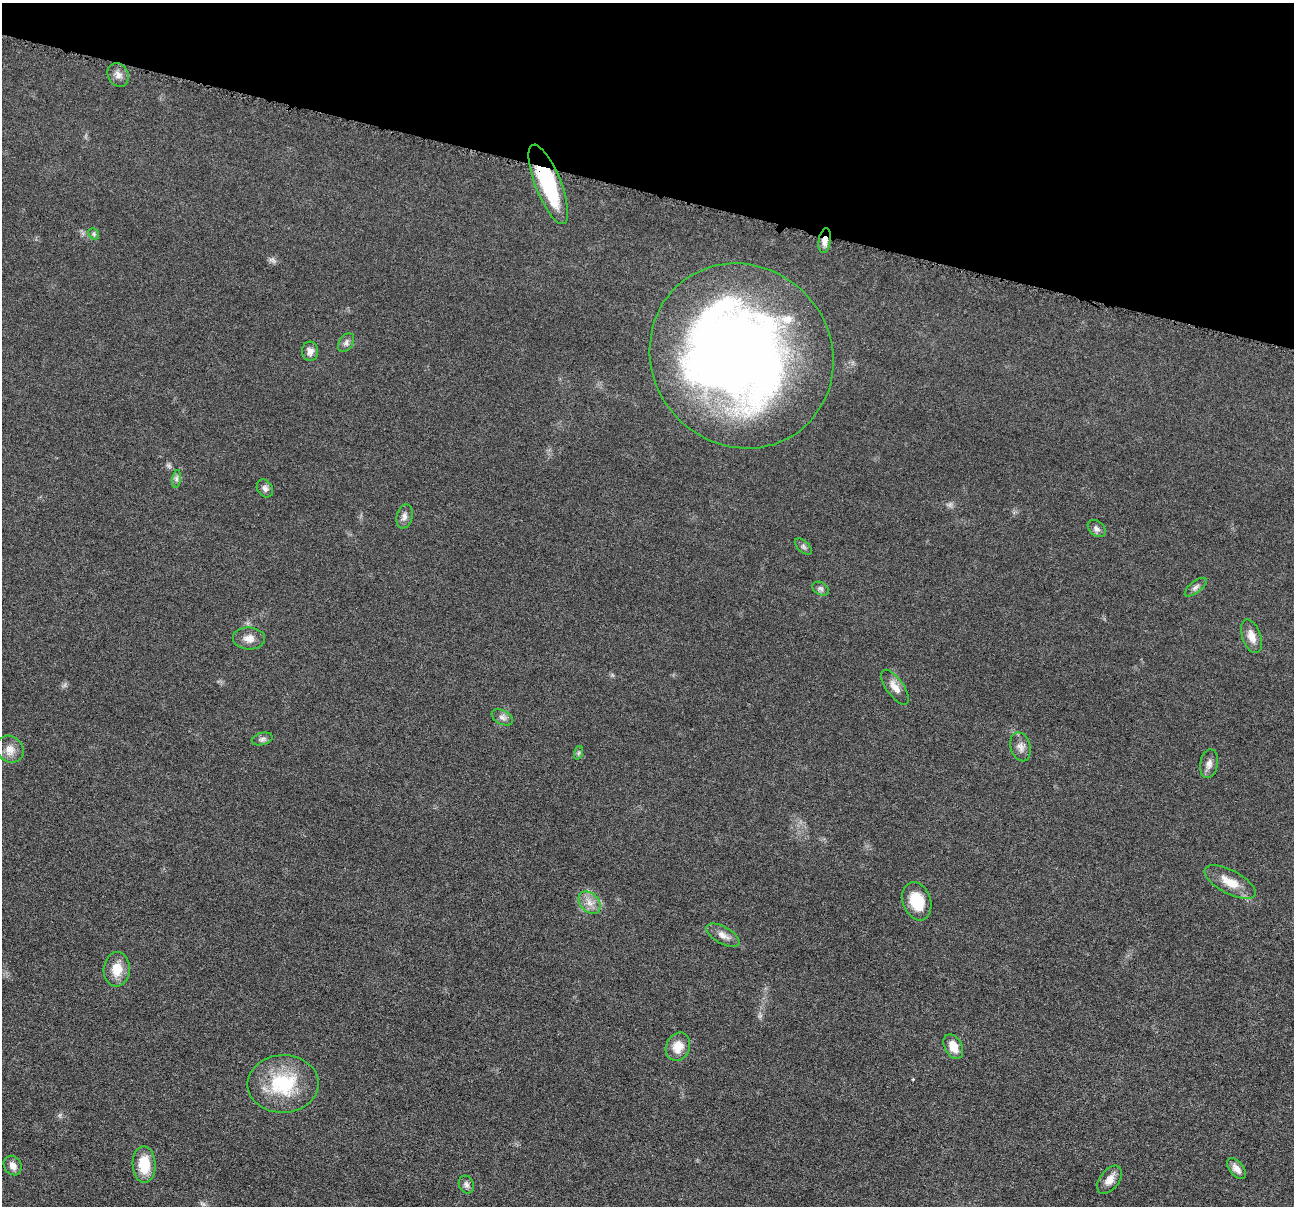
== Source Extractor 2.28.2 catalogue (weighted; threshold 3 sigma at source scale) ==
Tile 2 of 4 x 4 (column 2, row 1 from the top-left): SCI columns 1300-2591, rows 3867-5070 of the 5181 x 5200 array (HDU 1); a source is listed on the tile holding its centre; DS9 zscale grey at full resolution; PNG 1296 x 1208 px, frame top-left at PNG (2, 3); each listed source drawn as its Kron ellipse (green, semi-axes under 4 px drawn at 4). Shown black and unused: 16% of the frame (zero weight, under 4 of 8 exposures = <1% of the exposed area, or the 3 px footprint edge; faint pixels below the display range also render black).
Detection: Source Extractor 2.28.2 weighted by HDU 2 'WHT'; one run over the whole footprint, this tile lists its part. Background 0.0363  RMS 0.0033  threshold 0.0133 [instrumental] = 3 sigma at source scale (4.09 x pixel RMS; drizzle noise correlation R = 1.36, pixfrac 0.8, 0.05/0.05 arcsec/px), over >= 5 px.
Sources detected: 38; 1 inside a brighter object's white glare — neither listed nor drawn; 1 inside a brighter listed object's ellipse — not listed separately; the other 36 listed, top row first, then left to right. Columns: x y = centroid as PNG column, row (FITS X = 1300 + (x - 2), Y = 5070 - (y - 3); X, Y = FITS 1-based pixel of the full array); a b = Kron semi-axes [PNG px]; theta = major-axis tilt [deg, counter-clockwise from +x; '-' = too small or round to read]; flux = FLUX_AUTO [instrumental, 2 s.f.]
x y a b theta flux
118 75 12 10 -60 1.9
548 184 42 13 -68 26
94 234 6 4 -48 0.52
825 241 12 6 80 2.5
346 343 10 6 56 1.1
310 351 9 8 - 1.9
741 356 95 89 -48 290
177 479 9 4 82 0.77
265 488 9 7 -54 1.1
404 517 12 7 75 1.5
1097 528 10 7 -43 1.2
803 547 10 5 -42 0.84
1196 587 13 5 38 1.1
821 589 9 6 -30 0.82
1251 636 17 9 -70 3.1
249 638 16 11 -2 2.6
895 687 20 8 -55 3
502 717 11 7 -27 1.3
262 739 10 6 16 1
1020 747 15 10 -74 2
10 749 14 12 -43 3
578 753 7 4 71 0.53
1209 764 14 8 80 1.9
1230 882 28 11 -28 5.5
917 901 19 14 -71 8.5
589 903 13 9 -46 2.8
723 935 18 8 -29 2.4
117 969 17 13 86 5.3
678 1047 14 12 66 4.6
953 1047 13 8 -62 4
283 1084 35 29 1 20
144 1164 18 11 -89 8.1
13 1165 10 8 -55 2.2
1237 1169 12 6 -50 1.9
1109 1180 16 9 53 2.7
466 1184 9 7 -65 1.1
Overlapping masked pixels (flux is a lower limit): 2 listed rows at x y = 548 184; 825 241